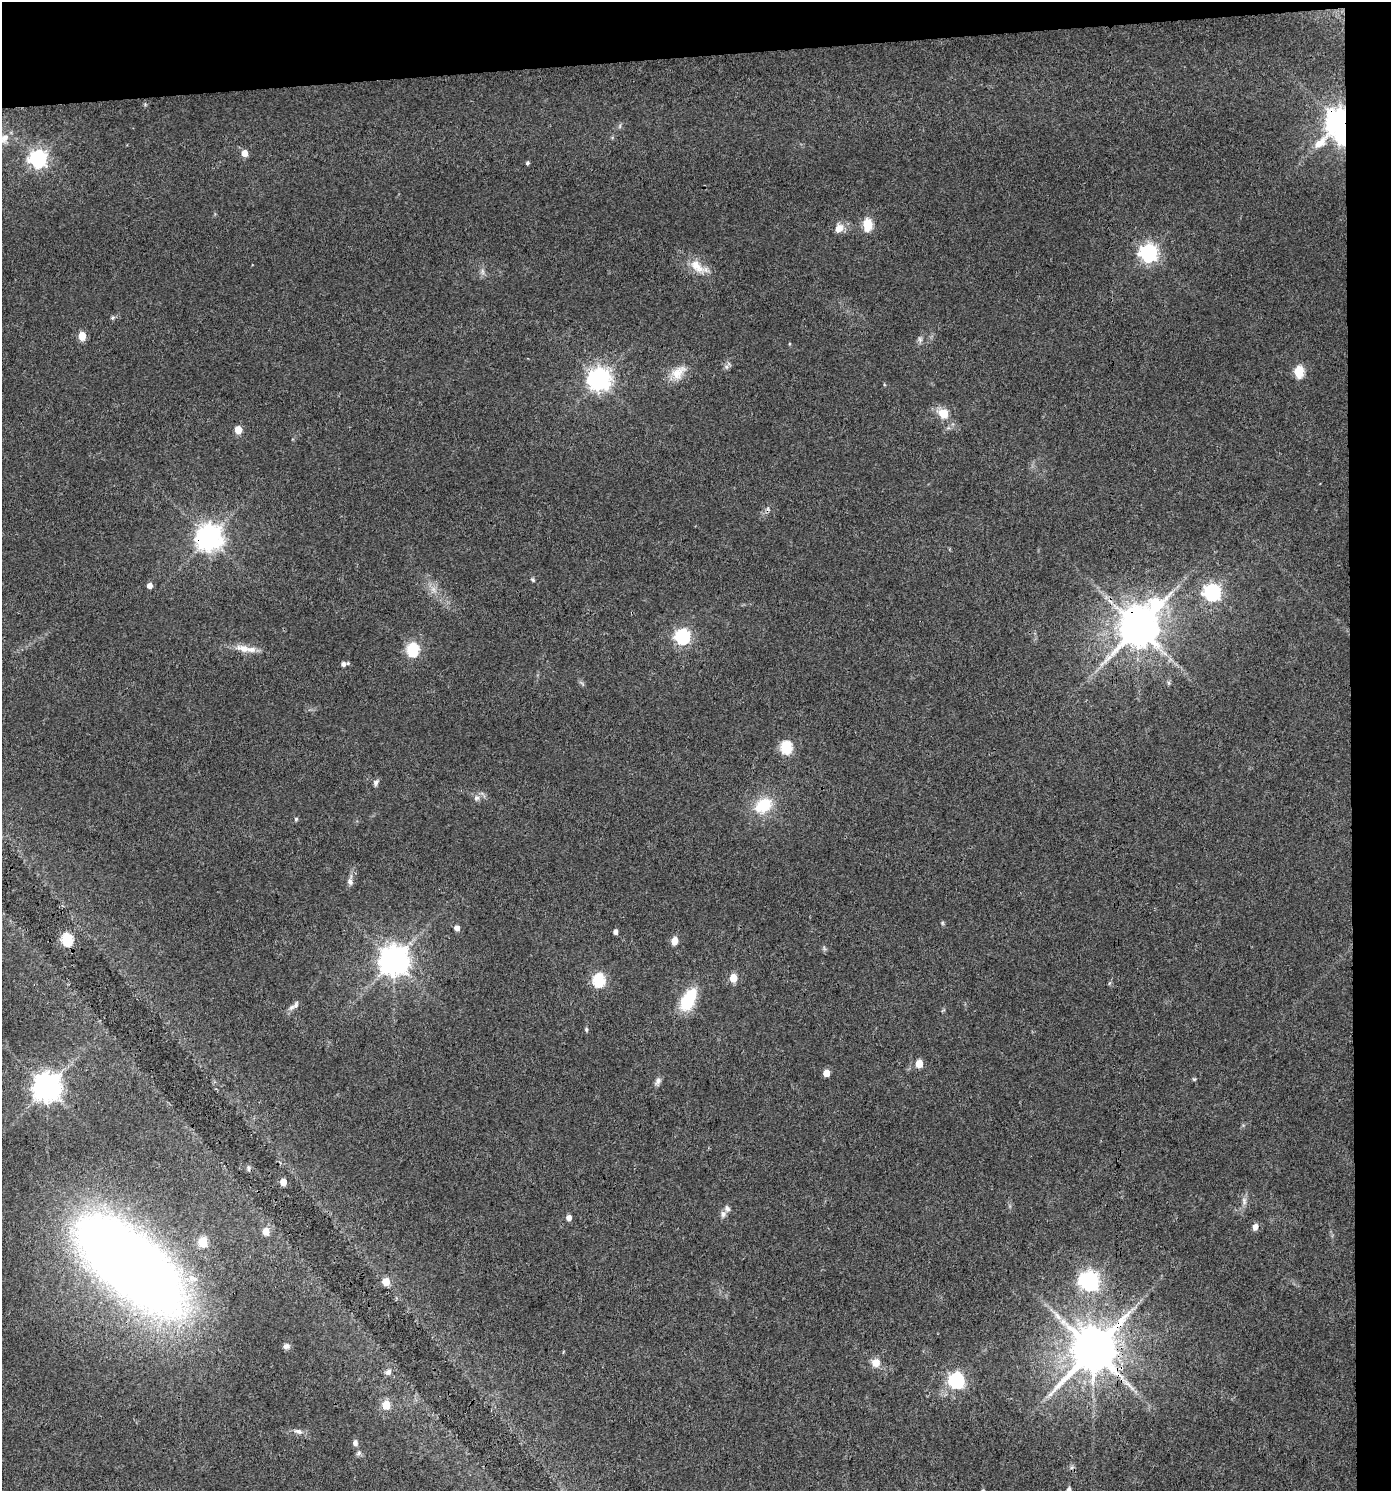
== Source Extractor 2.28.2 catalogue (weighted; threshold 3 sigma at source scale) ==
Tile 3 of 3 x 3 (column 3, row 1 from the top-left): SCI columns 2781-4169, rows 2979-4467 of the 4213 x 4467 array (HDU 1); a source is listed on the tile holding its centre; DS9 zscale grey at full resolution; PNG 1393 x 1493 px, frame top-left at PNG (2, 2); no overlay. Shown black and unused: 7% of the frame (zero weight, under 3 of 4 exposures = <1% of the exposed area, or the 3 px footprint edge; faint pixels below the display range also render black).
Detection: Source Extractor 2.28.2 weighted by HDU 2 'WHT'; one run over the whole footprint, this tile lists its part. Background 0.0407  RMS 0.0042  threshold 0.0189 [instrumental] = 3 sigma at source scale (4.5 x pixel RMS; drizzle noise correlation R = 1.50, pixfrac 1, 0.0396/0.0396 arcsec/px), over >= 5 px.
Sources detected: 78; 1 too faint to see at this stretch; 1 inside a brighter object's white glare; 1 cosmic-ray / hot-pixel residue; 2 long thin detections or spike segments (spike, bleed or trail) — not listed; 2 inside a brighter listed object's ellipse — not listed separately; the other 71 listed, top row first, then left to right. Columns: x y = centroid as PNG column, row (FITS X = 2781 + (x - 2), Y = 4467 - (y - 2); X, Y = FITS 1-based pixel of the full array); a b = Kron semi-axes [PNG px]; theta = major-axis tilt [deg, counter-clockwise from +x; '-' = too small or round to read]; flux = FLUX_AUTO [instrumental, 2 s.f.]
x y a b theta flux
1339 122 10 8 68 610
620 126 7 4 72 0.69
4 139 17 10 52 4.1
244 153 5 5 - 5
38 158 7 7 - 170
527 163 4 4 - 0.9
867 224 6 5 - 30
839 228 11 9 48 4
1148 253 7 7 - 170
698 267 32 13 -31 7.9
482 271 9 4 -71 1.1
82 336 5 5 - 11
920 339 8 6 -69 1.1
726 367 7 6 - 1.1
678 372 24 14 46 7
1299 372 6 5 - 27
599 380 8 7 - 330
944 413 10 8 -30 7.5
238 430 5 5 - 9.1
209 538 8 8 - 460
533 580 6 4 -37 0.62
149 585 5 5 - 2.6
1212 592 7 7 - 140
1155 603 14 10 47 30
1138 627 10 10 - 1600
682 636 7 6 - 97
244 648 20 9 -11 5.3
413 649 6 6 - 51
343 664 6 6 - 1.5
786 747 6 6 - 44
376 782 9 6 62 1.2
476 798 9 8 - 1.7
763 805 22 16 34 15
296 819 5 4 - 0.67
350 882 9 7 -66 1.6
942 923 6 4 -89 0.56
457 928 5 5 - 2.5
615 932 5 4 - 1.6
67 939 6 5 - 55
674 940 5 5 - 7.3
393 961 9 9 - 670
733 978 5 5 - 11
599 980 6 6 - 52
688 1000 28 14 62 18
295 1005 14 7 56 1.9
586 1029 5 5 - 0.75
919 1064 5 5 - 11
826 1073 5 4 - 6.7
1194 1079 6 4 -17 0.5
658 1081 11 6 58 1.6
47 1087 9 8 - 600
283 1182 5 5 - 7.3
1244 1201 12 5 -85 1.7
723 1214 10 7 83 1.6
569 1218 5 4 - 2.8
1255 1227 5 5 - 3.3
266 1231 5 5 - 7.3
203 1242 5 5 - 21
129 1263 116 48 -41 600
386 1281 5 5 - 8.1
1089 1281 7 7 - 210
286 1346 8 6 6 1.5
1093 1350 14 12 59 2300
876 1362 10 9 - 4.4
388 1372 8 6 47 1.6
956 1380 7 6 - 100
386 1405 5 5 - 13
298 1431 11 7 -17 2
355 1443 6 5 - 2
359 1453 8 6 41 1
1069 1490 5 4 - 1.8
Overlapping masked pixels (flux is a lower limit): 5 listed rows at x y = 1339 122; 209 538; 1138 627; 129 1263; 1093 1350
Isophote crosses this tile's border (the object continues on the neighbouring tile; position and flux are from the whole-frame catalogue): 3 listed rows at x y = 4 139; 129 1263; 1069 1490